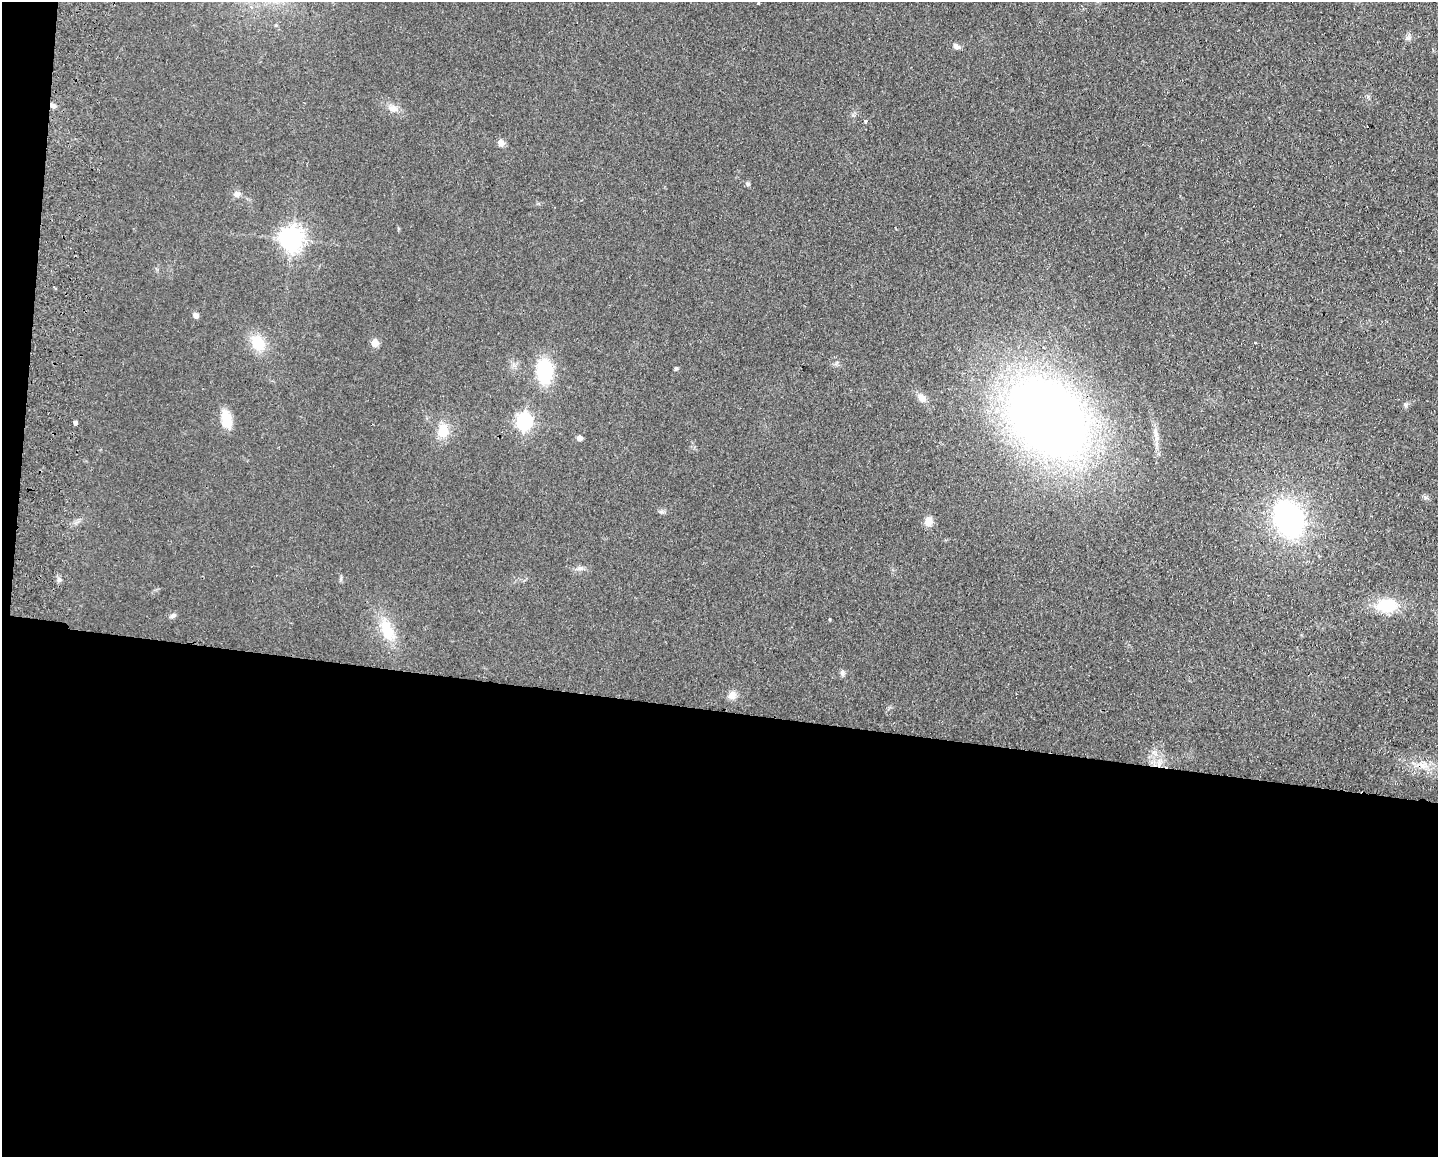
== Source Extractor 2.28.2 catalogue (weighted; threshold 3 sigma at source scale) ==
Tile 10 of 3 x 4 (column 1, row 4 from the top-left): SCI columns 169-1604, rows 9-1163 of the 4757 x 4636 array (HDU 1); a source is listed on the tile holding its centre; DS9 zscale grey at full resolution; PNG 1440 x 1159 px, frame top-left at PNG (2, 2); no overlay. Shown black and unused: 40% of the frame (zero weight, under 2 of 3 exposures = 3% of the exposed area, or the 3 px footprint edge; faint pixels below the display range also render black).
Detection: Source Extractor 2.28.2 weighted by HDU 2 'WHT'; one run over the whole footprint, this tile lists its part. Background 0.0578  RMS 0.01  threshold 0.0467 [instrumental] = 3 sigma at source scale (4.5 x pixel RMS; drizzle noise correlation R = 1.50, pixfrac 1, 0.05/0.05 arcsec/px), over >= 5 px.
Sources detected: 33; all 33 listed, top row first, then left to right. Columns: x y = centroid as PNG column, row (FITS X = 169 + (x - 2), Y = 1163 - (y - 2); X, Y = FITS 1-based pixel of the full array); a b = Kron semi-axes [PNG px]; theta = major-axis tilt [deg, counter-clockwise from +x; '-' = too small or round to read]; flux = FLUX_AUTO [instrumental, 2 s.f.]
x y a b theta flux
758 3 3 3 - 2.4
956 46 9 6 -28 4
53 105 8 5 -38 3
393 108 13 10 -3 7.4
866 121 3 3 - 3.2
501 143 8 7 - 5.3
747 184 7 5 -21 1.9
237 194 9 8 - 4.3
292 239 8 7 - 860
196 315 7 6 - 3.5
258 343 19 14 -57 27
375 343 5 5 - 23
1255 343 3 2 - 1.3
676 368 4 4 - 2.2
544 371 24 15 -85 64
922 398 13 8 -42 7.4
1047 418 56 41 -46 1400
226 419 22 11 -78 21
524 421 7 6 - 320
75 423 4 3 - 22
443 431 19 13 85 19
1155 433 16 6 -79 6.9
579 438 5 5 - 6.8
1288 519 19 13 -67 390
928 521 11 9 70 9.2
579 568 11 6 8 3.9
1386 605 24 16 2 37
173 615 9 5 33 2.8
829 619 4 3 - 0.87
387 630 32 16 -65 30
842 673 8 6 -81 2.9
732 695 12 10 51 6.8
1424 765 14 8 78 7.7
Overlapping masked pixels (flux is a lower limit): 2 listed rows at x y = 53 105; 1047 418
Unlisted compact peaks at least as high as the median listed source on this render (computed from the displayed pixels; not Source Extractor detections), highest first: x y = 1408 38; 1406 405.